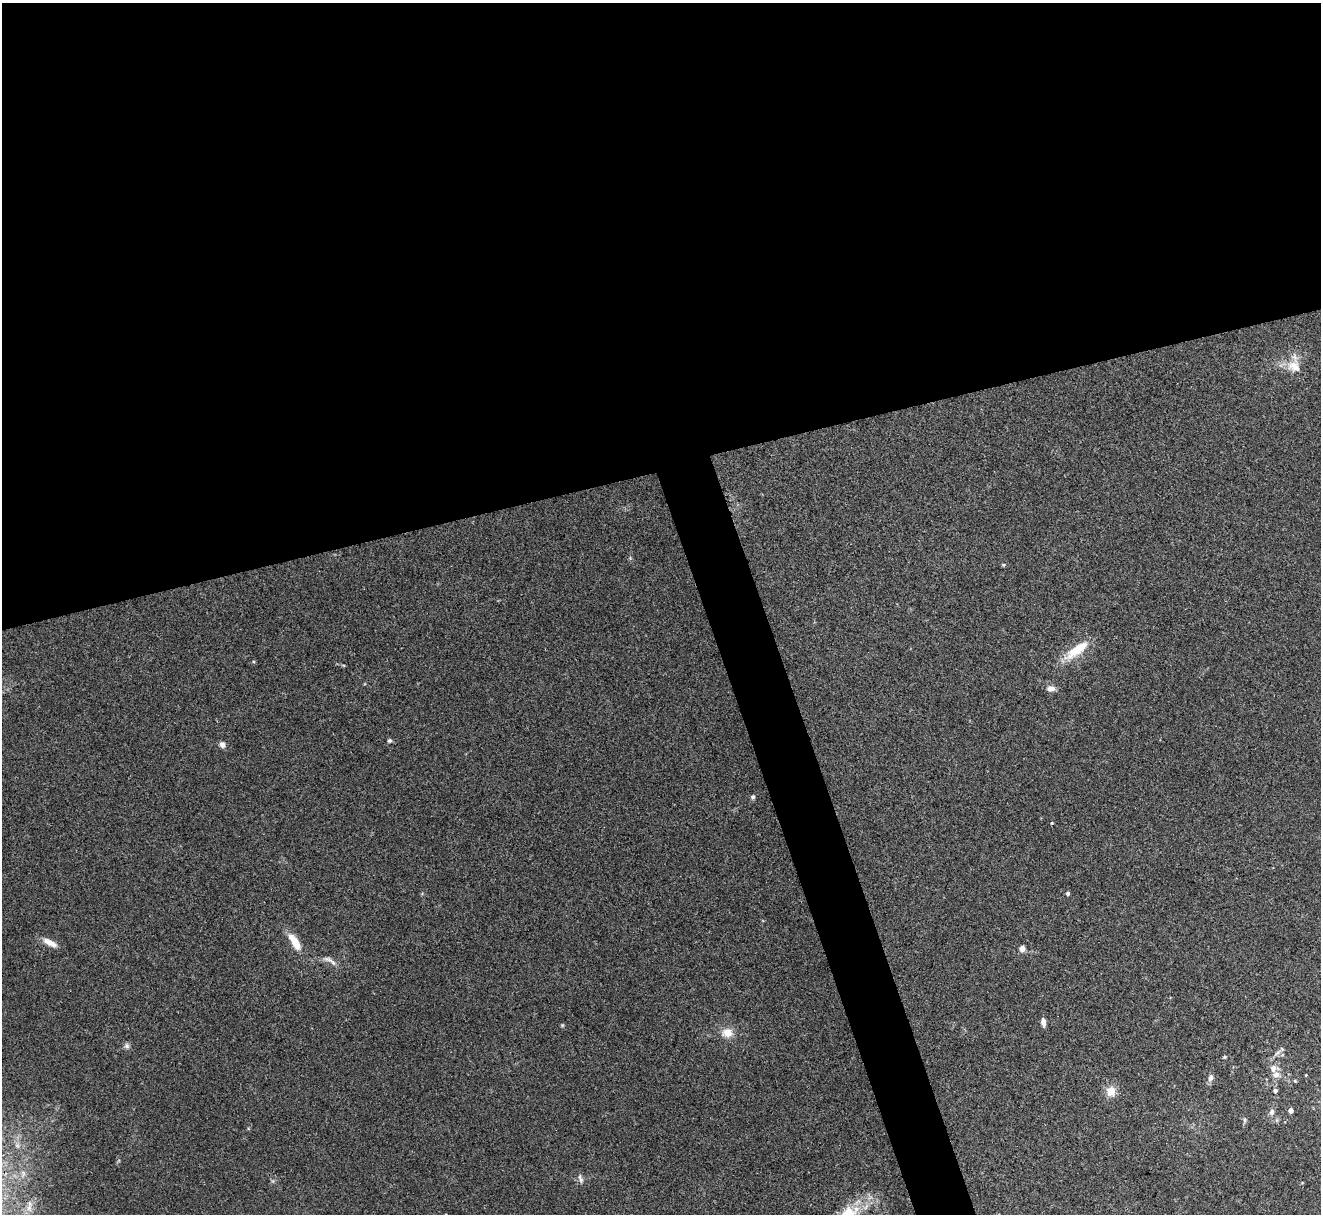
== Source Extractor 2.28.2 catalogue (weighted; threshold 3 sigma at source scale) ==
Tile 2 of 4 x 4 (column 2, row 1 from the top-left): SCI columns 1320-2638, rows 3781-4992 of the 5276 x 5261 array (HDU 1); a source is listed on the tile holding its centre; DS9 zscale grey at full resolution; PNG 1323 x 1216 px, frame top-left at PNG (2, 3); no overlay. Shown black and unused: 41% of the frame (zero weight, under 3 of 4 exposures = <1% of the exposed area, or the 3 px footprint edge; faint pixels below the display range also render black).
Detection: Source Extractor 2.28.2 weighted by HDU 2 'WHT'; one run over the whole footprint, this tile lists its part. Background 0.0572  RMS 0.0054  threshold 0.0245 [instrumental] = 3 sigma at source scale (4.5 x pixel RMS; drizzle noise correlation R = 1.50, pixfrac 1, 0.05/0.05 arcsec/px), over >= 5 px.
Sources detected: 28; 2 inside a brighter listed object's ellipse — not listed separately; the other 26 listed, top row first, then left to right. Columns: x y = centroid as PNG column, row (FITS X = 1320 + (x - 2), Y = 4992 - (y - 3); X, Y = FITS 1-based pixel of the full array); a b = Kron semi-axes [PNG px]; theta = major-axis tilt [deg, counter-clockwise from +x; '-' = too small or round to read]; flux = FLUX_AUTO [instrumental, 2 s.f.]
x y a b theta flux
1294 366 21 15 -25 8.8
1077 650 35 12 36 14
1051 688 12 7 3 2.6
389 741 5 5 - 1
222 745 7 6 - 2.4
753 797 5 5 - 1.1
1052 823 4 4 - 0.43
1068 893 4 4 - 1.1
49 942 19 8 -26 5.3
295 942 20 7 -58 10
1022 948 5 5 - 3.5
328 959 15 6 -17 2.9
1043 1022 9 5 -80 2.6
727 1033 12 11 - 6.3
127 1046 7 7 - 1.5
1277 1053 10 5 36 1.9
1225 1057 4 4 - 0.78
1276 1074 9 7 11 3.6
1306 1075 3 3 - 0.39
1210 1078 11 6 76 2.2
1111 1091 11 10 - 6.7
1275 1091 5 5 - 1.4
1291 1110 4 4 - 3.1
1272 1112 9 7 75 2
1245 1120 6 4 -89 0.95
580 1179 14 5 -72 1.8